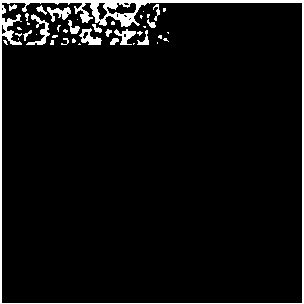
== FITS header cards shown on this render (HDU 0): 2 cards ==
NAXIS1  =                  300
NAXIS2  =                  300

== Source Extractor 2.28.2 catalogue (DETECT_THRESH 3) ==
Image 300 x 300 px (HDU 0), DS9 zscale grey, 1 PNG px = 1 image px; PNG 304 x 304 px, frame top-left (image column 1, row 300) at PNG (2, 3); no overlay
Background 0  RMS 0.35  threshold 1.05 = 3 sigma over >= 5 px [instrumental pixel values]
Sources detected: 4; all 4 listed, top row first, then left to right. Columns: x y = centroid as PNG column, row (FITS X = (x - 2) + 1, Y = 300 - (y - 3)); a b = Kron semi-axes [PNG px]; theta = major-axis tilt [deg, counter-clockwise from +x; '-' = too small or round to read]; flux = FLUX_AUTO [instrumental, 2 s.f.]
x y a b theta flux
124 20 8 5 -45 340
9 23 6 5 - 65
152 25 4 4 - 65
43 31 4 4 - 58